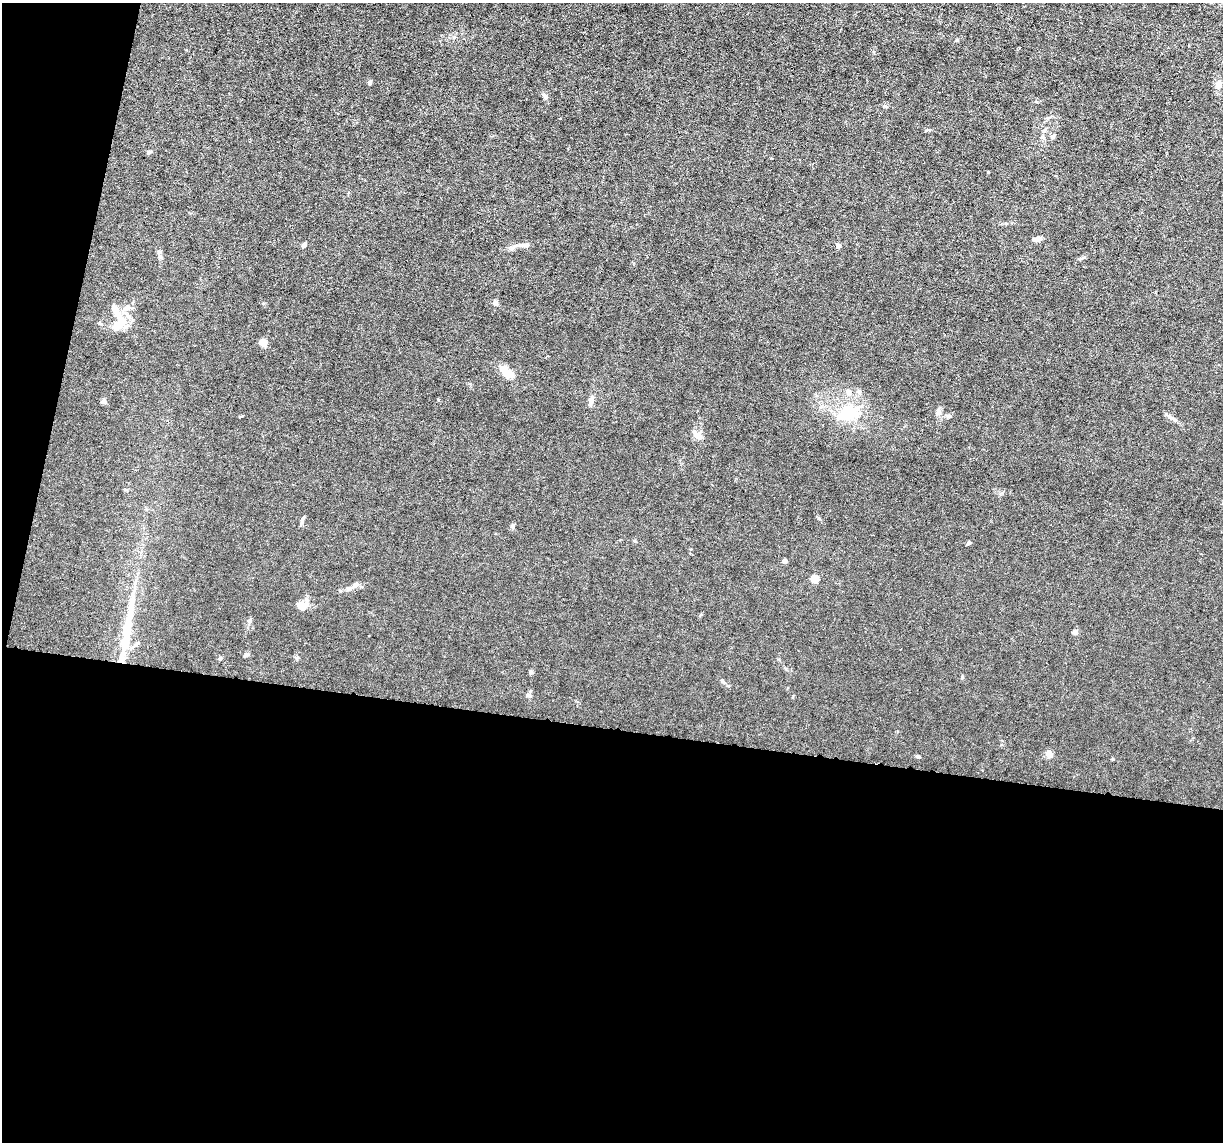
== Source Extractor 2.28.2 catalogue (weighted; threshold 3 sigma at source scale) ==
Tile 13 of 4 x 4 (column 1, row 4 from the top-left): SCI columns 1-1221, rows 235-1374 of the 4883 x 4908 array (HDU 1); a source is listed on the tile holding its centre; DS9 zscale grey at full resolution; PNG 1225 x 1144 px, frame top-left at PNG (2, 3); no overlay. Shown black and unused: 40% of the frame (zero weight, under 3 of 6 exposures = <1% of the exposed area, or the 3 px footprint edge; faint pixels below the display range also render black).
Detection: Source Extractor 2.28.2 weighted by HDU 2 'WHT'; one run over the whole footprint, this tile lists its part. Background 0.0122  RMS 0.0026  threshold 0.0108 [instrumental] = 3 sigma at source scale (4.09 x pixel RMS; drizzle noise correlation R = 1.36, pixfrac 0.8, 0.05/0.05 arcsec/px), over >= 5 px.
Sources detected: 49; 1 inside a brighter object's white glare — not listed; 5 inside a brighter listed object's ellipse — not listed separately; the other 43 listed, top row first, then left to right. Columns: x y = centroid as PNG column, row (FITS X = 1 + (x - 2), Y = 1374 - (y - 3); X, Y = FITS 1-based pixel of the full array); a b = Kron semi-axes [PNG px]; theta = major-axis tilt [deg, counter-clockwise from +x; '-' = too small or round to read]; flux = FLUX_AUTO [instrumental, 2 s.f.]
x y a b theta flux
957 40 4 4 - 0.33
370 83 5 5 - 0.47
1218 85 7 7 - 1.4
545 96 8 6 -57 0.59
885 106 5 4 - 0.34
1053 137 10 3 50 0.35
149 152 5 5 - 0.38
988 172 4 2 - 0.17
1037 239 11 5 10 1.2
304 245 6 4 25 0.62
525 245 14 5 -1 0.98
838 246 6 6 - 0.51
160 257 7 6 - 0.61
1081 258 8 4 9 0.39
495 303 7 5 -58 0.76
119 317 36 14 -88 5.4
263 343 9 8 - 1.4
508 374 17 11 -34 2.8
439 400 5 3 - 0.23
103 401 6 6 - 0.59
591 401 10 6 88 1.2
850 411 28 21 -6 8.9
938 412 10 7 -87 0.84
948 416 8 5 -1 0.54
1174 419 9 4 -44 0.6
698 436 16 7 -42 1.3
302 520 12 4 73 0.56
513 526 8 4 -82 0.39
969 543 5 4 - 0.44
785 561 4 4 - 1.2
815 579 5 4 - 6.5
355 585 13 6 37 1.1
302 606 13 9 -8 2.2
249 621 6 5 - 0.43
127 630 66 9 80 12
1075 632 4 4 - 1.3
247 655 7 5 41 0.47
220 659 5 3 - 0.27
531 672 6 5 - 0.41
722 681 7 4 -37 0.4
530 696 8 4 -13 0.45
1049 754 7 6 - 2.1
918 756 6 4 -7 0.33
Unlisted compact peaks at least as high as the median listed source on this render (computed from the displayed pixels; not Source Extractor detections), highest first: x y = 962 677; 819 518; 1113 759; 926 130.